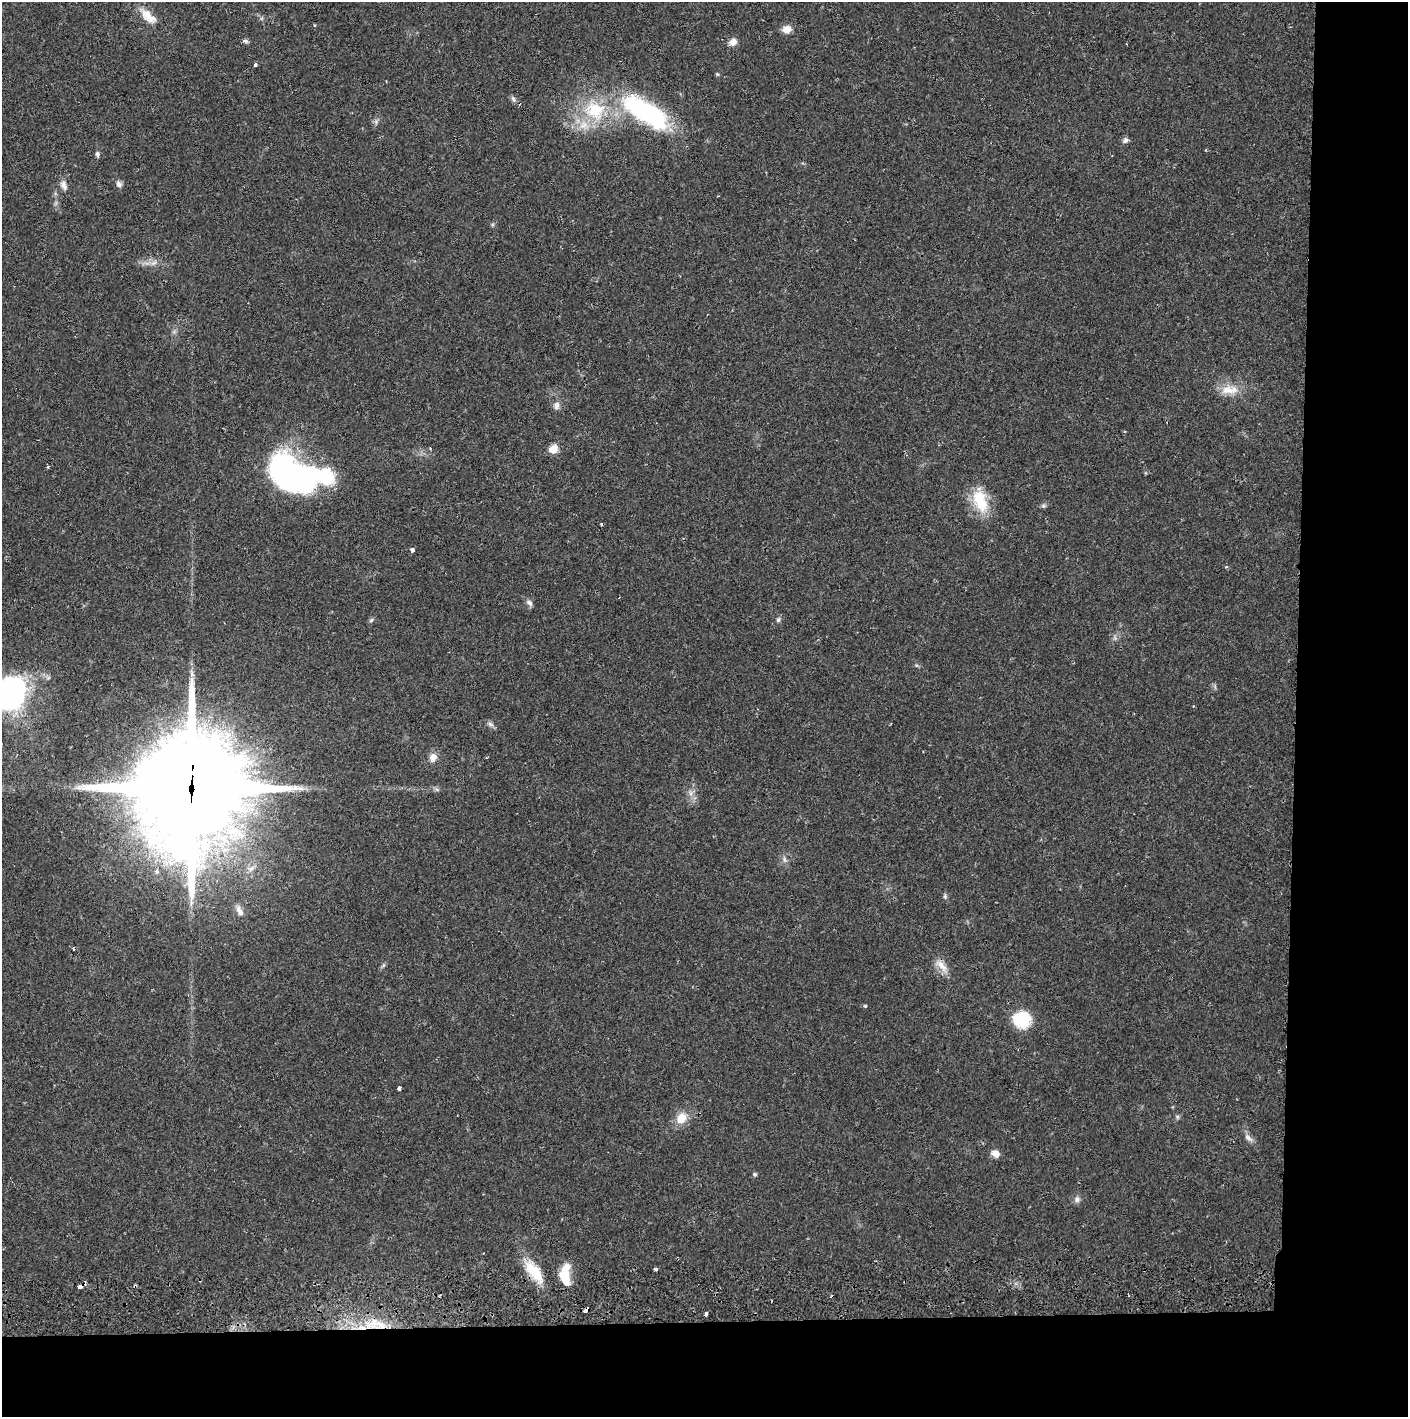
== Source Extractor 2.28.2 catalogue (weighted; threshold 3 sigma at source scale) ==
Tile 9 of 3 x 3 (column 3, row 3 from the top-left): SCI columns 2816-4221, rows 56-1470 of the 4229 x 4360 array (HDU 1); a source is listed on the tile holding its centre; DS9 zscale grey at full resolution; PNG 1410 x 1419 px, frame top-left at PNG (2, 2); no overlay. Shown black and unused: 14% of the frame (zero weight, under 2 of 3 exposures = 3% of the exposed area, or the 3 px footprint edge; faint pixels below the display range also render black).
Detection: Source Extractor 2.28.2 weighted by HDU 2 'WHT'; one run over the whole footprint, this tile lists its part. Background 0.0213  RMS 0.0035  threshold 0.0156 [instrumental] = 3 sigma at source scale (4.5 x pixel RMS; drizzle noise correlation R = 1.50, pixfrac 1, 0.05/0.05 arcsec/px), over >= 5 px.
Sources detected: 57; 2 inside a brighter object's white glare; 4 cosmic-ray / hot-pixel residue — not listed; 2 inside a brighter listed object's ellipse — not listed separately; the other 49 listed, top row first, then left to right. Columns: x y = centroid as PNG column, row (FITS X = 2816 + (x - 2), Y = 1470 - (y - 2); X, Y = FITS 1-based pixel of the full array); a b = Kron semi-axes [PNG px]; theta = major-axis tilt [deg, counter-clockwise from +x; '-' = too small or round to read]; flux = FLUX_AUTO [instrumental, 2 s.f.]
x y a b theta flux
148 16 26 11 -43 5.2
787 29 9 7 11 3.4
245 41 9 5 -16 0.72
733 42 9 8 - 2.5
255 64 4 3 - 0.65
717 74 6 4 -45 0.41
513 99 10 5 -58 0.97
595 110 32 27 -32 22
646 112 69 26 -33 47
1125 140 8 7 - 1.1
98 154 7 5 -86 0.8
119 184 8 6 -59 1.3
64 185 14 7 -67 1.8
154 263 9 4 31 1.1
1229 390 27 11 1 5.6
556 406 11 7 83 1.6
553 449 11 9 49 3.4
290 475 48 29 -29 94
981 503 32 18 -62 11
1043 506 6 5 - 0.64
412 550 4 4 - 2.1
529 603 10 6 -48 1.2
371 620 7 4 37 0.52
778 620 7 5 74 0.75
9 697 23 20 0 60
490 724 10 5 -36 0.99
433 757 10 9 - 2.4
191 788 38 35 75 8300
784 860 8 5 -71 0.94
157 871 5 5 - 0.66
945 896 6 5 - 0.65
239 911 16 7 -63 2.2
384 965 6 4 70 0.56
942 966 22 9 -50 3.6
865 1006 5 4 - 0.38
1022 1020 15 14 - 15
399 1088 4 3 - 1.1
681 1118 15 12 60 5
1248 1137 13 6 -43 1.6
995 1154 10 8 -28 2.2
755 1174 6 4 -21 0.52
1077 1199 8 7 - 1.3
655 1269 3 3 - 1.3
533 1271 35 13 -52 10
565 1274 25 11 -90 8
80 1286 5 3 - 2.8
586 1310 5 3 - 3.9
706 1314 4 3 - 3.8
373 1324 21 11 37 7.1
Overlapping masked pixels (flux is a lower limit): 5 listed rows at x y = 191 788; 533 1271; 80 1286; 586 1310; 373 1324
Isophote crosses this tile's border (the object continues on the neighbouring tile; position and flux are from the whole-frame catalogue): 1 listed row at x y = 9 697